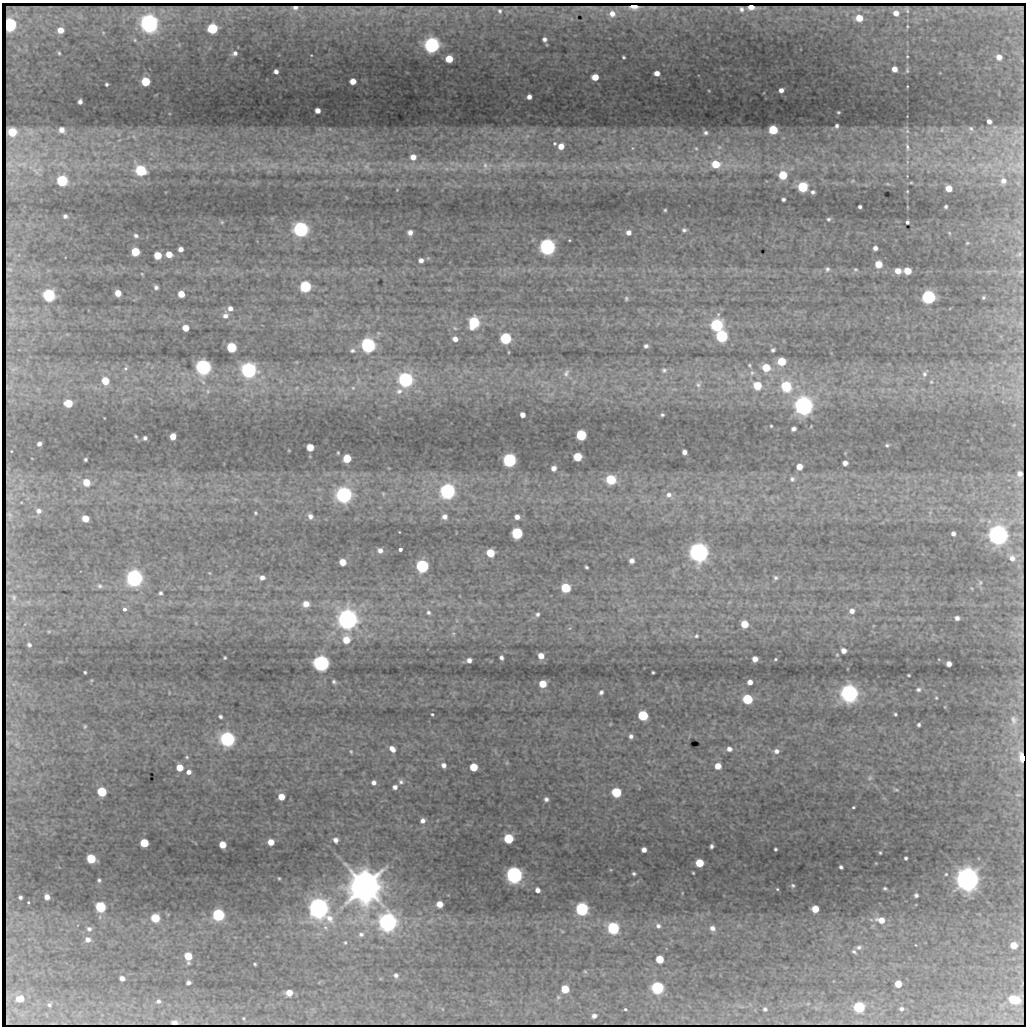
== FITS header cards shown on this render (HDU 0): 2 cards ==
NAXIS1  =                 1024 / length of data axis 1
NAXIS2  =                 1024 / length of data axis 2

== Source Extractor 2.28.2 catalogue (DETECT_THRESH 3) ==
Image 1024 x 1024 px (HDU 0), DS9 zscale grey, 1 PNG px = 1 image px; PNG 1028 x 1028 px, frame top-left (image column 1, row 1024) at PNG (2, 3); no overlay
Background 394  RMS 3.1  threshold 9.2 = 3 sigma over >= 5 px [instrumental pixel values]
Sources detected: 338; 7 with non-positive FLUX_AUTO (blend fragments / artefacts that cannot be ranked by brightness) are not listed; the other 331 listed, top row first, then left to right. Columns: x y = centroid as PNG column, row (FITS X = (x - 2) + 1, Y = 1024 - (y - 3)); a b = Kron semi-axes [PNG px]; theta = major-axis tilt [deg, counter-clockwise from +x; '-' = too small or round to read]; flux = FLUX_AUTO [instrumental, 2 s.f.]
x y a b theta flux
653 7 6 2 -7 2.4e+02
751 7 6 4 -2 1.4e+02
741 9 5 4 - 5.5e+02
500 11 4 3 - 4.4e+02
896 13 5 5 - 1.6e+03
612 14 8 7 - 2.0e+03
859 18 5 5 - 4.1e+03
149 24 6 6 - 2.3e+05
10 25 7 5 81 4.5e+04
212 28 6 6 - 2.0e+04
60 30 5 5 - 2.4e+03
103 33 5 5 - 2.5e+02
544 39 5 5 - 6.9e+02
432 45 6 6 - 1.3e+05
59 53 4 3 - 2.5e+02
235 53 7 6 - 7.6e+02
623 57 4 3 - 2.8e+02
999 57 5 4 - 1.7e+03
449 59 5 5 - 4.8e+03
894 69 5 4 - 1.7e+03
276 71 4 4 - 8.0e+02
907 71 4 4 - 2.3e+02
657 73 5 4 - 1.5e+03
595 77 5 5 - 3.4e+03
146 81 5 5 - 1.1e+04
353 81 5 5 - 2.4e+03
106 84 3 3 - 2.9e+02
781 90 4 4 - 1.0e+03
529 97 4 4 - 9.5e+02
80 102 5 4 - 7.2e+02
317 110 4 4 - 1.4e+03
838 112 3 2 - 2.0e+02
989 121 4 4 - 9.8e+02
837 126 4 3 - 4.7e+02
971 129 7 5 -56 4.2e+02
62 130 5 5 - 1.4e+03
773 130 6 5 - 1.2e+04
942 130 6 4 90 2.4e+02
907 131 7 5 47 4.8e+02
12 132 6 6 - 8.3e+03
706 133 6 5 - 5.8e+02
555 143 5 4 - 3.2e+02
561 146 6 5 - 2.3e+03
719 147 6 5 - 4.4e+02
907 147 13 6 -77 1.0e+03
632 148 5 3 - 2.3e+02
696 148 5 5 - 3.0e+02
413 157 6 6 - 1.8e+03
716 164 6 6 - 6.1e+03
485 165 12 8 -78 1.3e+03
522 165 7 5 -34 5.2e+02
1019 165 6 2 -41 3.4e+02
366 166 7 7 - 6.9e+02
505 166 11 7 -54 1.0e+03
141 170 6 6 - 2.3e+04
783 175 5 5 - 8.9e+03
62 181 6 6 - 2.6e+04
853 181 5 4 - 2.5e+02
1003 181 9 8 - 1.4e+03
911 183 6 4 0 2.7e+02
888 184 6 4 -11 2.8e+02
803 187 6 6 - 1.7e+04
949 188 5 5 - 3.0e+03
907 191 4 3 - 2.0e+02
813 192 5 5 - 5.8e+02
783 199 4 3 - 4.8e+02
860 207 4 3 - 4.2e+02
946 207 4 3 - 3.6e+02
665 210 3 3 - 2.3e+02
65 216 4 4 - 5.3e+02
828 219 5 5 - 3.9e+02
222 222 5 5 - 2.6e+02
907 222 3 3 - 7.4e+02
301 229 6 6 - 1.1e+05
684 230 4 4 - 4.5e+02
410 232 5 5 - 1.0e+03
1019 232 6 4 -71 3.4e+02
628 233 5 5 - 1.1e+03
949 233 5 4 - 2.4e+02
136 236 5 4 - 4.8e+02
569 240 3 3 - 1.8e+02
967 243 4 3 - 2.2e+02
547 247 6 6 - 1.4e+05
875 248 4 4 - 8.0e+02
181 249 5 4 - 1.0e+03
135 252 5 5 - 8.6e+03
169 254 5 5 - 2.9e+03
1019 254 5 3 - 1.1e+02
158 255 5 5 - 5.5e+03
421 260 4 4 - 8.8e+02
878 264 5 5 - 4.6e+03
827 269 6 5 - 4.6e+02
855 269 5 4 - 2.6e+02
898 271 5 5 - 2.0e+03
907 271 5 5 - 4.1e+03
142 274 4 3 - 1.7e+02
305 286 6 6 - 3.1e+04
156 287 4 4 - 5.1e+02
118 293 5 5 - 2.9e+03
181 294 5 5 - 2.9e+03
49 295 6 6 - 4.2e+04
929 297 6 6 - 7.2e+04
983 297 4 4 - 3.2e+02
626 298 5 4 - 2.9e+02
230 308 6 6 - 1.0e+03
225 316 8 8 - 1.2e+03
474 322 7 6 - 2.7e+04
717 325 6 6 - 3.9e+04
185 328 5 5 - 2.9e+03
455 328 6 5 - 3.8e+02
722 336 6 6 - 3.7e+04
506 338 6 6 - 3.0e+04
455 339 5 5 - 1.3e+03
368 345 6 6 - 8.9e+04
646 346 5 4 - 5.5e+02
232 347 6 5 - 1.7e+04
352 350 8 6 -2 5.6e+02
773 350 4 3 - 4.0e+02
782 361 6 5 - 7.3e+03
749 365 5 3 - 2.3e+02
203 367 6 6 - 1.1e+05
126 368 7 6 - 5.7e+02
766 368 6 5 - 5.7e+03
249 370 6 6 - 1.1e+05
664 370 8 7 - 6.6e+02
566 373 14 8 70 1.4e+03
752 373 7 5 68 4.5e+02
924 374 8 6 89 6.4e+02
405 380 6 6 - 9.1e+04
105 381 6 5 - 5.0e+03
931 382 5 4 - 2.2e+02
698 385 8 7 - 7.0e+02
757 385 6 5 - 6.0e+03
786 386 6 6 - 1.9e+04
353 388 5 5 - 2.5e+02
208 391 6 4 -90 3.5e+02
399 391 11 9 21 1.3e+03
68 403 6 5 - 8.0e+03
804 406 6 6 - 2.5e+05
522 415 5 4 - 1.3e+03
662 415 3 3 - 3.1e+02
771 426 3 3 - 2.0e+02
793 429 5 4 - 7.1e+02
581 435 6 6 - 2.3e+04
136 436 3 2 - 2.0e+02
173 436 5 5 - 2.7e+03
145 438 4 4 - 5.2e+02
39 444 4 4 - 7.2e+02
887 445 4 3 - 2.9e+02
310 447 5 5 - 4.3e+03
11 451 2 2 - 1.6e+02
684 452 4 4 - 9.2e+02
338 453 3 2 - 2.0e+02
577 457 5 5 - 8.6e+03
347 458 5 5 - 7.2e+03
85 459 3 3 - 3.2e+02
509 460 6 6 - 7.1e+04
845 463 5 4 - 1.1e+03
799 467 5 5 - 2.5e+03
554 468 5 5 - 1.3e+03
1020 474 5 5 - 4.3e+02
792 479 8 7 - 7.8e+02
611 480 6 6 - 1.7e+04
86 482 5 5 - 4.5e+03
447 491 6 6 - 1.2e+05
383 494 6 5 - 3.0e+02
344 495 6 6 - 1.3e+05
669 495 9 9 - 1.3e+03
39 511 7 6 - 8.6e+02
255 513 4 3 - 2.5e+02
9 514 4 3 - 3.1e+02
310 516 6 5 - 9.0e+02
444 517 7 7 - 1.1e+03
517 517 5 5 - 1.2e+03
85 519 5 5 - 3.7e+03
517 533 6 6 - 3.4e+04
953 534 4 4 - 6.9e+02
998 535 6 6 - 3.2e+05
400 549 4 3 - 1.2e+03
380 550 5 5 - 8.1e+02
699 552 6 6 - 3.1e+05
490 553 6 5 - 7.0e+03
1012 558 9 8 - 1.4e+03
632 561 5 5 - 9.8e+02
342 562 5 5 - 2.9e+03
422 566 6 6 - 5.4e+04
586 567 4 3 - 2.9e+02
210 573 5 3 - 1.8e+02
262 577 6 5 - 8.4e+02
134 578 6 6 - 1.5e+05
775 578 6 6 - 4.7e+02
980 582 7 5 -88 4.0e+02
100 586 7 6 - 5.4e+02
566 588 6 5 - 1.4e+04
160 593 5 4 - 4.4e+02
14 597 11 7 -78 1.1e+03
306 604 7 6 - 2.2e+03
124 609 4 4 - 7.4e+02
852 611 7 7 - 1.2e+03
428 612 7 6 - 6.7e+02
537 614 6 6 - 6.1e+02
8 617 6 2 -79 3.8e+02
957 618 4 4 - 7.3e+02
348 619 7 7 - 3.2e+05
744 624 5 5 - 4.7e+03
49 631 5 3 - 2.2e+02
453 633 7 6 - 5.4e+02
696 636 5 5 - 3.5e+02
346 640 9 8 - 4.0e+03
29 645 5 5 - 5.4e+02
844 651 5 5 - 1.3e+03
541 656 6 6 - 2.2e+03
225 658 3 3 - 2.4e+02
501 658 5 4 - 6.5e+02
755 659 5 5 - 1.5e+03
775 659 3 3 - 2.6e+02
469 660 5 5 - 9.3e+02
321 663 6 6 - 1.5e+05
949 664 5 4 - 1.2e+03
85 672 3 3 - 2.2e+02
653 672 3 3 - 2.5e+02
909 675 3 2 - 1.9e+02
334 682 4 4 - 4.1e+02
750 682 5 4 - 1.3e+03
543 684 5 5 - 4.8e+03
918 689 5 4 - 4.3e+02
601 692 6 5 - 5.9e+02
849 693 6 6 - 2.0e+05
936 698 3 2 - 1.8e+02
747 699 6 5 - 1.7e+04
432 714 3 3 - 2.9e+02
895 714 3 3 - 2.8e+02
643 715 6 5 - 1.9e+04
220 717 4 3 - 4.1e+02
1014 720 13 9 -71 1.3e+03
919 725 4 3 - 3.9e+02
85 726 3 3 - 2.1e+02
631 736 5 5 - 6.7e+02
227 739 6 6 - 9.0e+04
392 749 7 5 -48 1.5e+03
729 749 6 6 - 1.0e+03
351 751 6 4 -63 2.8e+02
776 751 7 6 - 8.5e+02
187 757 5 4 - 2.3e+02
1023 758 6 4 -79 3.7e+03
444 765 6 6 - 9.1e+02
718 766 6 5 - 2.7e+03
180 767 5 5 - 3.6e+03
474 767 5 5 - 6.8e+03
188 772 6 5 - 9.5e+02
870 778 7 6 - 4.9e+02
374 782 5 5 - 8.3e+02
401 782 7 6 - 5.6e+02
395 787 4 4 - 8.3e+02
896 790 8 4 -11 3.4e+02
102 792 5 5 - 1.5e+04
616 792 6 5 - 1.7e+04
281 797 5 5 - 3.3e+03
546 799 4 4 - 5.4e+02
853 807 3 2 - 2.8e+02
423 821 5 5 - 9.1e+02
508 839 6 5 - 1.6e+04
336 840 6 5 - 1.0e+03
271 842 5 5 - 2.9e+03
144 843 5 5 - 7.6e+03
222 845 5 5 - 4.1e+03
712 846 4 4 - 5.7e+02
775 849 3 3 - 3.1e+02
644 850 5 4 - 1.1e+03
880 853 3 2 - 2.1e+02
906 858 3 3 - 3.1e+02
91 859 5 5 - 1.2e+04
699 863 5 5 - 7.6e+03
841 867 4 3 - 4.3e+02
693 873 3 2 - 2.1e+02
634 874 3 3 - 3.5e+02
514 875 6 6 - 1.7e+05
279 878 4 3 - 2.4e+02
967 879 7 7 - 6.1e+05
99 880 3 3 - 2.9e+02
793 885 4 4 - 3.1e+02
365 886 9 9 - 1.1e+06
885 888 3 3 - 2.6e+02
777 889 3 3 - 2.0e+02
537 890 4 4 - 1.0e+03
916 895 4 4 - 4.6e+02
20 897 4 3 - 4.3e+02
47 897 5 4 - 1.2e+03
28 902 2 2 - 1.7e+02
440 904 5 5 - 2.8e+03
101 907 6 5 - 2.2e+04
319 908 7 6 - 3.4e+05
582 909 6 6 - 5.8e+04
815 909 5 5 - 4.5e+03
218 915 6 6 - 4.1e+04
155 918 5 5 - 9.0e+03
881 920 8 6 -13 2.3e+03
388 922 7 6 - 1.9e+05
658 926 6 5 - 6.5e+02
613 928 6 6 - 3.7e+04
712 928 7 6 - 1.1e+03
89 929 5 5 - 4.8e+02
361 934 8 6 -1 7.6e+02
88 940 5 5 - 9.8e+02
345 942 5 4 - 2.8e+02
916 945 2 2 - 1.2e+02
1013 945 5 5 - 3.9e+03
859 947 6 5 - 4.8e+02
854 952 6 4 -36 3.8e+02
188 956 6 5 - 7.1e+03
660 959 5 5 - 6.6e+03
255 964 3 3 - 2.5e+02
585 971 5 5 - 2.5e+02
396 975 6 5 - 5.9e+02
122 978 5 4 - 1.2e+03
188 982 5 4 - 6.1e+02
898 984 5 5 - 3.9e+03
657 988 6 6 - 4.3e+04
565 989 5 5 - 7.8e+03
289 993 5 5 - 3.1e+03
558 997 6 5 - 3.9e+02
20 998 7 6 - 3.1e+03
1014 999 8 5 -12 1.1e+04
158 1001 6 5 - 5.9e+02
49 1005 6 5 - 4.3e+02
859 1007 6 6 - 2.4e+04
625 1009 4 3 - 3.3e+02
765 1009 6 5 - 5.0e+02
901 1009 7 6 - 5.7e+02
594 1016 6 6 - 9.9e+02
243 1018 6 6 - 4.2e+02
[7 non-positive-flux detections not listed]